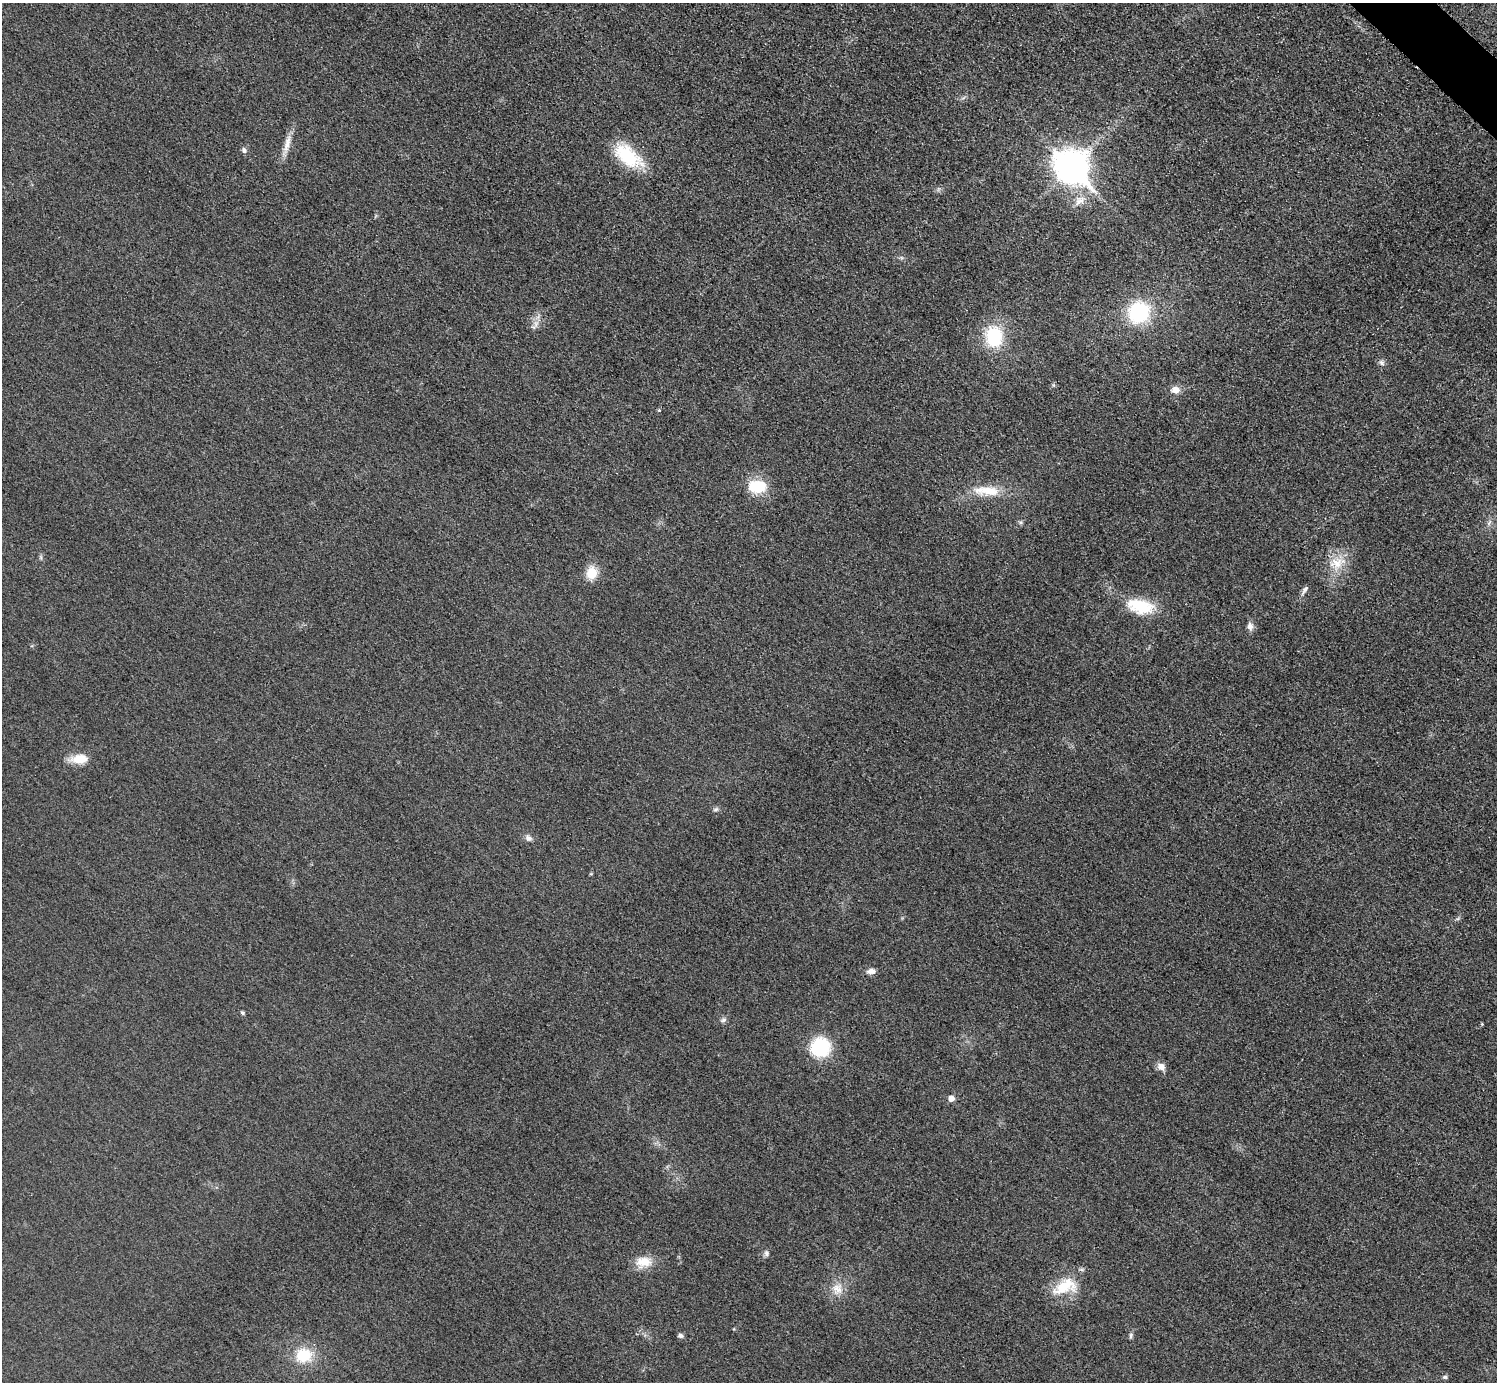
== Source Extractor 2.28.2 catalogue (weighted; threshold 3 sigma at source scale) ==
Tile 10 of 4 x 4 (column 2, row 3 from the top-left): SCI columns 1509-3003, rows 1694-3073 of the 6004 x 6004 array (HDU 1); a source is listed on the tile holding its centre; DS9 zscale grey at full resolution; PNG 1499 x 1384 px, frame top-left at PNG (2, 3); no overlay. Shown black and unused: <1% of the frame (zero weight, under 3 of 5 exposures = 1% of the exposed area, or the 3 px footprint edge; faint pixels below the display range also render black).
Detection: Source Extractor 2.28.2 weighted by HDU 2 'WHT'; one run over the whole footprint, this tile lists its part. Background 0.0182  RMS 0.0054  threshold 0.0244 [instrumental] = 3 sigma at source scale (4.5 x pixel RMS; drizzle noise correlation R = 1.50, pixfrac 1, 0.05/0.05 arcsec/px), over >= 5 px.
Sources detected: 38; all 38 listed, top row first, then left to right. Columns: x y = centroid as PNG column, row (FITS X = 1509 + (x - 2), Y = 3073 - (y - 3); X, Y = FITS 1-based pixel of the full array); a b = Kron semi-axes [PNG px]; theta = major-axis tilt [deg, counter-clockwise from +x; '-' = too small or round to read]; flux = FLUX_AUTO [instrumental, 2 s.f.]
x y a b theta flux
287 144 29 7 76 6
244 150 8 6 -56 1.5
628 156 37 19 -37 26
1071 167 14 10 -45 890
1080 201 18 10 40 6
1138 313 19 17 47 44
536 324 8 6 61 2.2
994 337 21 16 -84 30
1382 363 8 7 - 1.6
1175 390 12 9 8 4
659 410 4 4 - 0.65
757 486 22 15 -3 17
987 491 38 13 -4 15
1020 522 7 5 0 1
1489 523 10 4 57 1.4
1336 563 21 18 31 12
591 573 15 12 75 9.3
1304 590 17 4 55 1.9
1140 606 37 18 -12 21
1250 626 11 8 -87 2.6
80 759 21 11 5 8.6
716 809 8 5 29 1.2
528 838 10 7 -31 2.1
871 971 10 6 -5 3
242 1013 5 4 - 1
723 1020 8 6 13 1.5
1482 1024 4 4 - 0.49
820 1047 19 19 - 30
1161 1067 10 8 -44 3.5
951 1098 6 5 - 3.9
766 1253 8 6 -79 1.5
643 1262 21 14 4 9.1
1065 1287 36 18 20 18
837 1289 17 15 83 7.4
680 1336 7 5 -6 1.4
1131 1336 9 4 74 1.1
303 1355 18 17 - 17
1445 1377 6 5 - 0.97